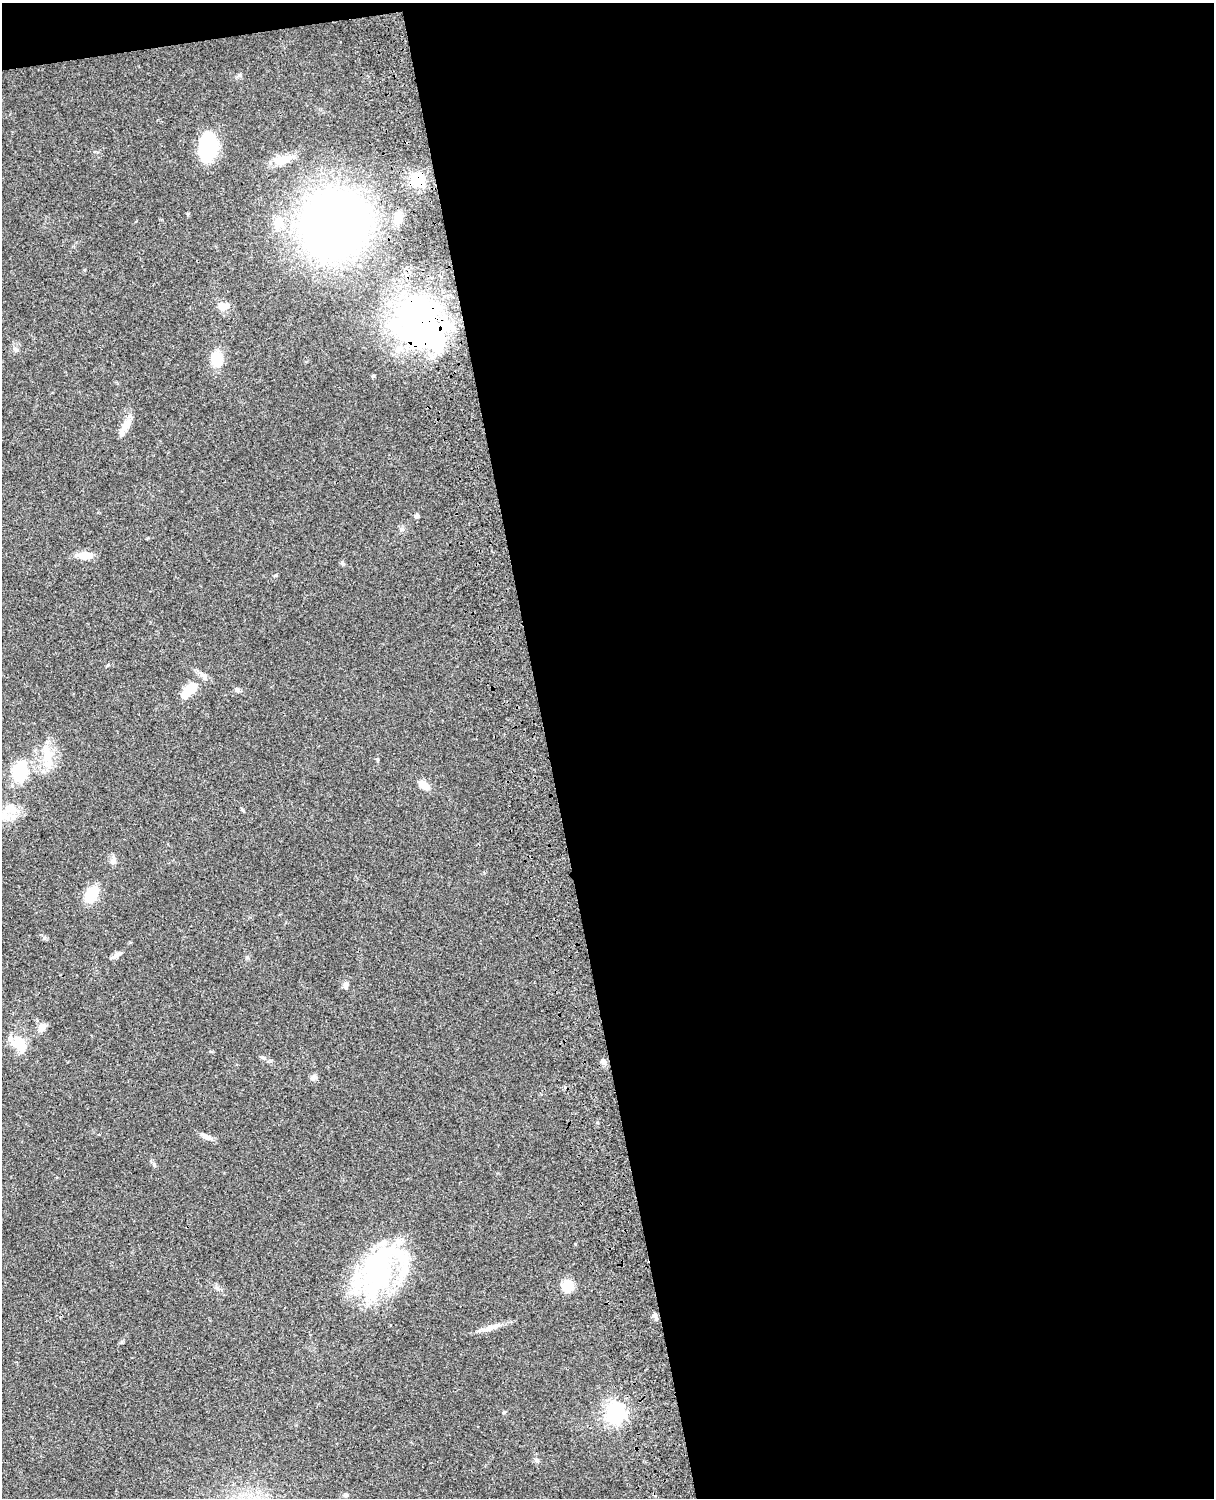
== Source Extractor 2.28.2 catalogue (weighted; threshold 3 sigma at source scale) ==
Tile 4 of 4 x 3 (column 4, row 1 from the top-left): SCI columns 3759-4970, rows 3269-4764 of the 5089 x 4927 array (HDU 1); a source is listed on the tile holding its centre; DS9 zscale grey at full resolution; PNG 1216 x 1500 px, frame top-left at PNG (2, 3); no overlay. Shown black and unused: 56% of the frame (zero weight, under 3 of 4 exposures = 6% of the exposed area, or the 3 px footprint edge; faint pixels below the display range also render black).
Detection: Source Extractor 2.28.2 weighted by HDU 2 'WHT'; one run over the whole footprint, this tile lists its part. Background 0.0798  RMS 0.0058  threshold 0.0262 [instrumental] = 3 sigma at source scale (4.5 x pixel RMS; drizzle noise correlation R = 1.50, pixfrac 1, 0.05/0.05 arcsec/px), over >= 5 px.
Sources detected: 44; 2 inside a brighter object's white glare — not listed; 4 inside a brighter listed object's ellipse — not listed separately; the other 38 listed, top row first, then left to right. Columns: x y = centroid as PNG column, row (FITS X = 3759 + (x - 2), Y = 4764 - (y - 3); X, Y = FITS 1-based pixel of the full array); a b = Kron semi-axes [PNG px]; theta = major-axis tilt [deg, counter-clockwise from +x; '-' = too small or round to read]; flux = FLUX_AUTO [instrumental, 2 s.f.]
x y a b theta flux
208 147 25 15 82 53
282 159 26 11 13 9.4
417 179 14 13 - 13
398 217 10 8 79 7
278 222 13 11 77 7.1
334 224 38 36 28 620
223 306 8 6 14 7.9
418 319 74 45 -52 170
217 359 16 12 -81 13
373 376 5 4 - 0.67
125 427 26 8 64 6.7
417 516 4 4 - 2.1
402 529 7 5 43 1.2
84 555 18 9 -3 6.4
188 690 24 10 48 16
237 690 7 5 -52 1.2
48 758 21 15 -77 13
377 760 6 3 -71 0.65
19 775 16 10 39 25
424 785 13 8 -43 6
11 809 14 13 - 9.5
113 861 9 6 -41 2
91 894 20 13 55 13
115 956 16 5 33 2.2
346 985 9 6 85 2.2
42 1027 12 8 54 3.8
20 1044 22 14 -50 11
603 1061 8 6 -49 2.2
314 1077 9 7 26 2
206 1137 18 5 -26 2.9
377 1270 73 36 75 95
567 1286 11 11 - 12
655 1316 8 6 -55 1.7
489 1328 26 6 17 5.1
504 1412 6 3 18 0.53
616 1413 7 7 - 290
537 1460 6 4 -70 0.95
346 1495 6 4 -20 1
Overlapping masked pixels (flux is a lower limit): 2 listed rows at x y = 417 179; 418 319
Unlisted compact peaks at least as high as the median listed source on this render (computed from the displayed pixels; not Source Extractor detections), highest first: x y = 154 1164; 276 575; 247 957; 343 564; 16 350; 575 1244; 239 75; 264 1058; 108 665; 188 214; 243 810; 597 1122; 210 1051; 148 538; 97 152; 217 1288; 130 942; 84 270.